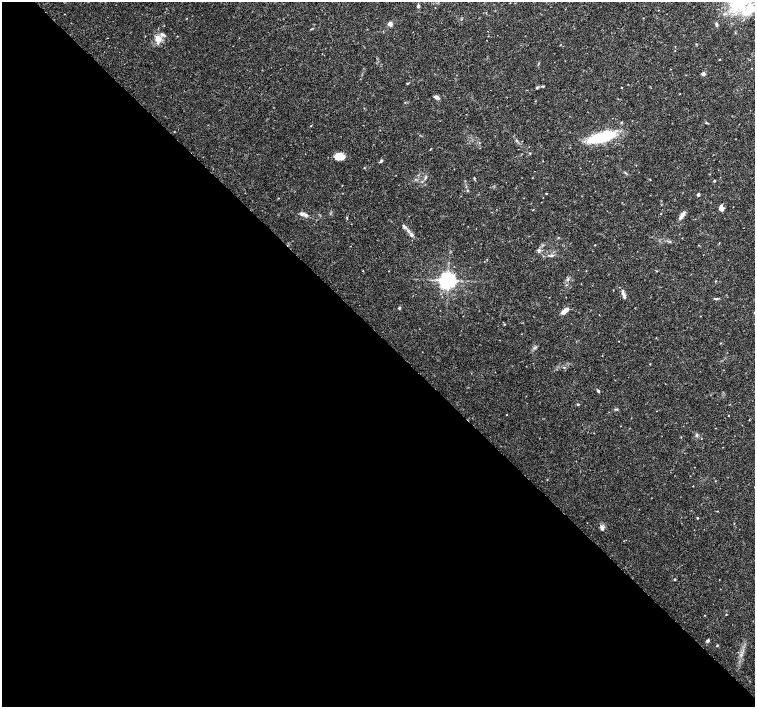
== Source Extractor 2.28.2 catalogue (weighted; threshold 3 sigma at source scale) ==
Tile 9 of 4 x 4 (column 1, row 3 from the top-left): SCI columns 3-1508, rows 1568-2976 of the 6033 x 6019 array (HDU 1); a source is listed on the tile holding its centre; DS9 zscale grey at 2 x 2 block average (1 PNG px = mean of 2 x 2 image px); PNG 757 x 709 px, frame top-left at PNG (2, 2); no overlay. Shown black and unused: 53% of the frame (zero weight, under 3 of 4 exposures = <1% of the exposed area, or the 3 px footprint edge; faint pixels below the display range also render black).
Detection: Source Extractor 2.28.2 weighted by HDU 2 'WHT'; one run over the whole footprint, this tile lists its part. Background 0.0374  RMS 0.0037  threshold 0.0167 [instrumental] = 3 sigma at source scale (4.5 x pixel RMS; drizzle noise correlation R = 1.50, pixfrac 1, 0.0396/0.0396 arcsec/px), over >= 5 px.
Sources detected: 62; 6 inside a brighter listed object's ellipse — not listed separately; the other 56 listed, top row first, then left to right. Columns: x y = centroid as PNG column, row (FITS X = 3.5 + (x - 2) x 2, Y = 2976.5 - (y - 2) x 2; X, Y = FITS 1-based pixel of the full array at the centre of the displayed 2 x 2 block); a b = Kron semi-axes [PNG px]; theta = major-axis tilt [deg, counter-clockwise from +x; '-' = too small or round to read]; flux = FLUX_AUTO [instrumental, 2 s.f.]
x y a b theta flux
418 6 3 3 - 1.7
748 11 18 14 54 20
390 24 6 5 - 2.3
716 24 5 3 - 1.2
177 36 2 2 - 0.3
158 39 7 7 - 6.8
560 45 3 2 - 0.28
703 74 4 3 - 2.3
407 83 3 3 - 0.67
543 86 4 2 - 0.79
537 88 4 3 - 0.91
621 88 2 2 - 0.34
436 97 8 4 -17 2.2
535 101 3 2 - 0.29
706 123 4 2 - 0.66
311 126 3 2 - 0.51
602 137 31 10 15 40
530 153 3 2 - 0.52
341 157 10 8 15 7.1
381 161 6 2 39 1.1
364 168 3 2 - 0.39
425 177 4 3 - 1.1
474 178 3 2 - 0.57
714 181 3 2 - 0.92
467 190 3 3 - 0.7
546 193 2 2 - 0.55
698 194 4 3 - 1.2
721 208 6 4 -80 3.7
305 215 6 4 -34 2.3
682 216 10 4 52 3.6
347 218 3 2 - 0.43
404 226 8 4 -51 2
411 234 6 4 -50 2.1
539 250 6 3 77 1.7
552 256 4 4 - 1.4
487 259 2 2 - 0.36
448 280 5 4 - 390
623 293 10 4 -78 2.7
716 298 5 2 - 0.97
399 308 3 3 - 1.1
565 311 9 4 41 5.6
720 343 3 2 - 0.41
650 364 2 2 - 0.38
598 391 4 3 - 1.1
578 404 3 2 - 0.81
506 415 2 2 - 0.31
728 416 2 2 - 0.32
697 435 5 3 - 1.1
715 481 2 2 - 0.32
717 511 2 2 - 0.33
697 518 2 2 - 0.68
602 528 7 4 -83 2.4
675 579 3 2 - 0.91
726 614 2 2 - 0.41
705 615 2 2 - 0.34
707 641 4 3 - 1.3
Isophote crosses this tile's border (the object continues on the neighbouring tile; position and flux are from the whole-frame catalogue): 1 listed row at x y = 748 11
Diffuse or blended objects may show on this block-average render without a row.